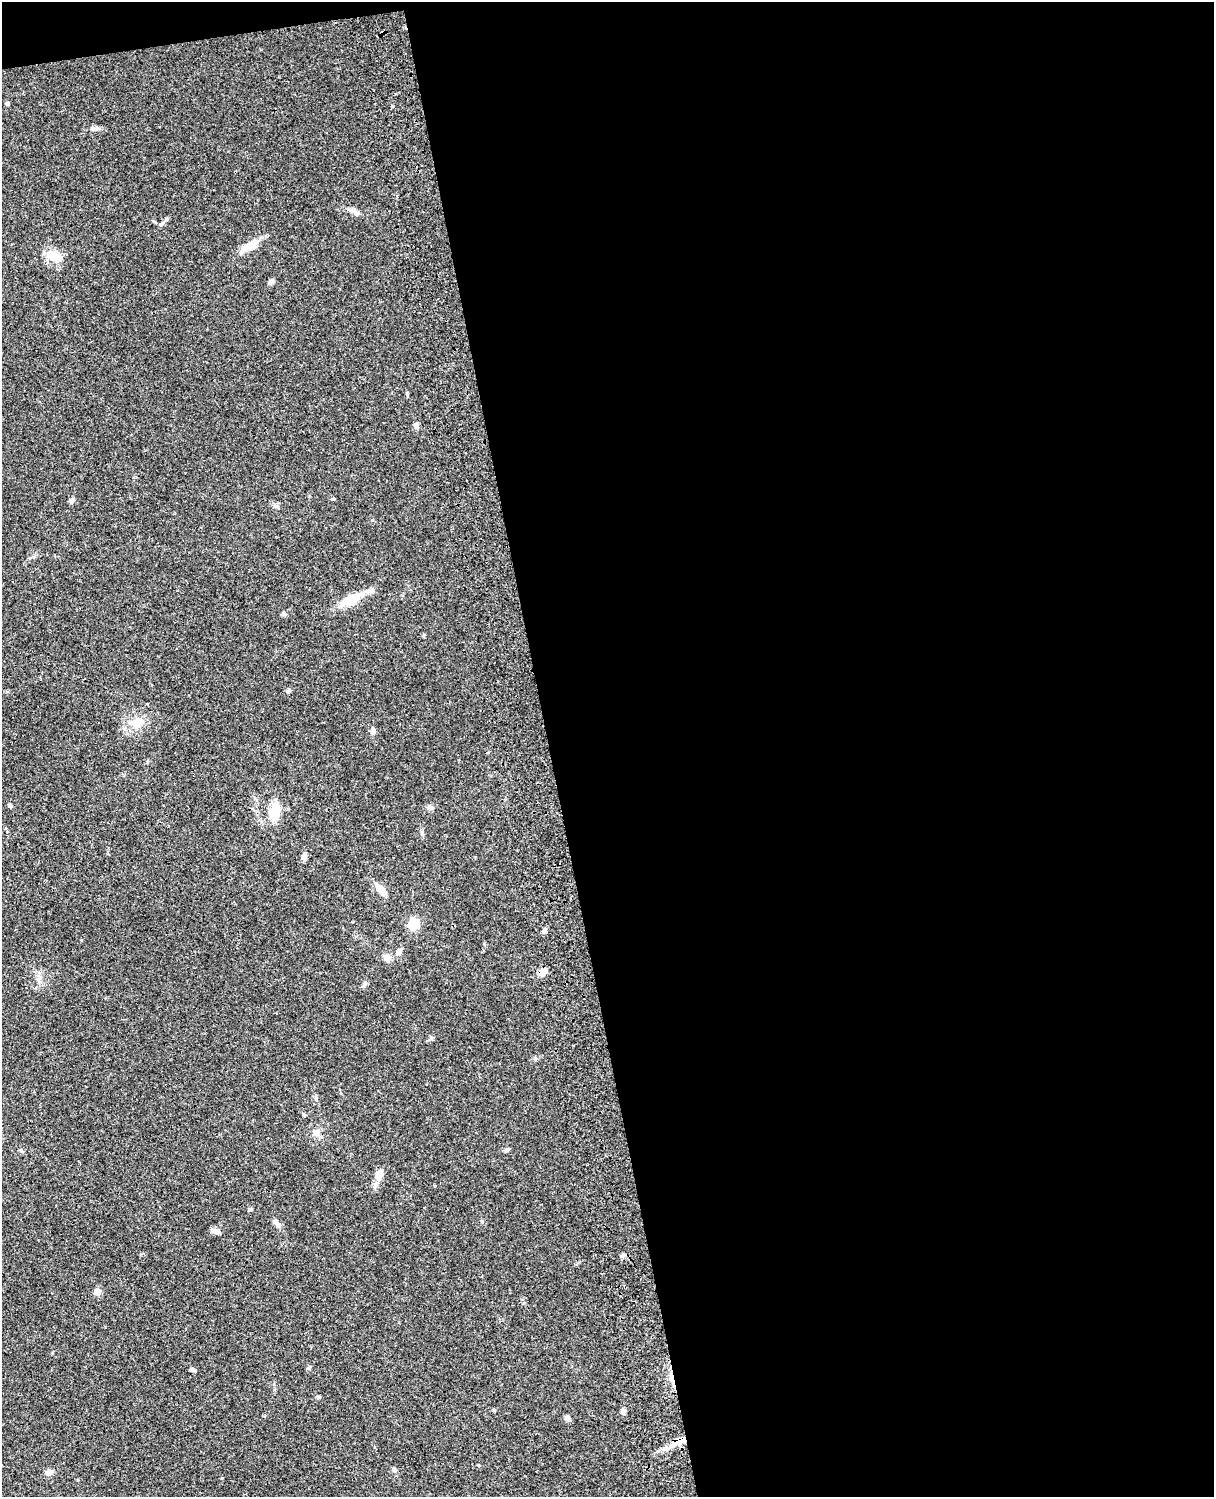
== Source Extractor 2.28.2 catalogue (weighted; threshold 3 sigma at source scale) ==
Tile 4 of 4 x 3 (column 4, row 1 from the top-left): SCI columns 3755-4966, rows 3267-4761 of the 5085 x 4925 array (HDU 1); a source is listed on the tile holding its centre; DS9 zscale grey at full resolution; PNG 1216 x 1499 px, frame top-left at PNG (2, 2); no overlay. Shown black and unused: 56% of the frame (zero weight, under 3 of 4 exposures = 6% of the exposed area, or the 3 px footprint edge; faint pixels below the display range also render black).
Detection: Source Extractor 2.28.2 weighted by HDU 2 'WHT'; one run over the whole footprint, this tile lists its part. Background 0.0895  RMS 0.0062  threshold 0.0278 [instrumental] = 3 sigma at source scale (4.5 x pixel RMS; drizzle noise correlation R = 1.50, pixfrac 1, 0.05/0.05 arcsec/px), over >= 5 px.
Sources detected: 45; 2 inside a brighter listed object's ellipse — not listed separately; the other 43 listed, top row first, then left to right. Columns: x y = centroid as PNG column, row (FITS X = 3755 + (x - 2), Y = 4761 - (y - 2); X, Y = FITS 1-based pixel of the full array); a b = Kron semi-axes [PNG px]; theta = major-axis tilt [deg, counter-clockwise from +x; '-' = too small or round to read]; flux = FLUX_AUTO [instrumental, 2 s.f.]
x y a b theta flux
7 103 4 4 - 1.1
94 128 12 5 -4 2.3
354 211 21 5 -27 3
162 224 9 3 46 1.1
250 246 20 8 30 9.6
52 256 19 12 -3 8.2
271 282 7 5 33 1.7
416 425 8 5 -72 1.9
333 499 5 3 - 0.66
71 501 6 6 - 1.3
350 600 25 11 27 13
284 614 6 5 - 1.2
424 635 6 3 89 0.56
288 691 7 5 62 1.1
138 722 18 14 38 8.5
373 731 9 5 -85 1.7
10 806 5 4 - 0.93
430 807 8 6 0 1.8
274 811 17 10 88 14
304 857 9 6 67 2.3
381 889 16 7 -47 6.1
413 924 10 8 48 11
545 931 6 5 - 1.5
399 952 8 6 66 2
388 958 12 5 45 2
543 972 9 6 34 5.1
365 984 7 5 67 1.3
535 1058 6 4 -44 0.83
316 1132 10 8 35 3
506 1150 7 5 18 1.2
379 1175 17 8 74 4.5
250 1209 6 3 -19 0.66
276 1222 12 6 -43 2.6
216 1231 12 6 -3 2.7
97 1292 5 5 - 9.9
309 1368 6 4 61 0.88
192 1370 6 5 - 1.3
319 1397 5 4 - 0.88
623 1411 6 6 - 1.8
567 1418 5 5 - 2.7
679 1441 14 9 11 6
394 1470 6 5 - 1.1
49 1472 9 7 22 3
Overlapping masked pixels (flux is a lower limit): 2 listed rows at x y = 543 972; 679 1441
Unlisted compact peaks at least as high as the median listed source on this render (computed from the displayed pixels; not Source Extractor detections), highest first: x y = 482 1221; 392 106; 431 1038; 276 506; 422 834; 494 1410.